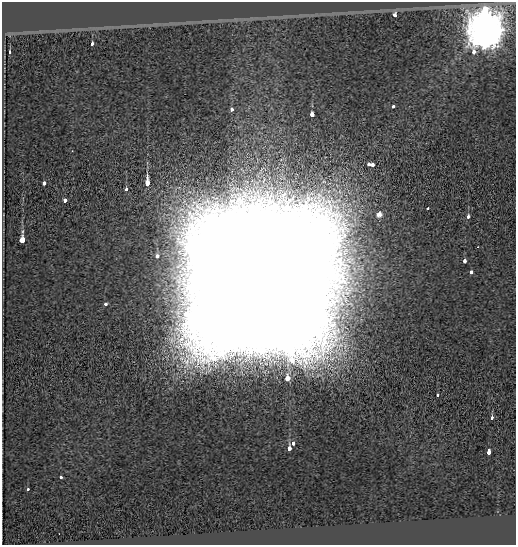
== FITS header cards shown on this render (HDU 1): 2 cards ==
NAXIS1  =                  514
NAXIS2  =                  543

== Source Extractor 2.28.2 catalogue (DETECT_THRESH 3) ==
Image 514 x 543 px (HDU 1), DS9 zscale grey, 1 PNG px = 1 image px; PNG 518 x 547 px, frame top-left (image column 1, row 543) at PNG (2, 2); no overlay
Background -0.248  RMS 0.11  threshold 0.326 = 3 sigma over >= 5 px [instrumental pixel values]
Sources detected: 32; all 32 listed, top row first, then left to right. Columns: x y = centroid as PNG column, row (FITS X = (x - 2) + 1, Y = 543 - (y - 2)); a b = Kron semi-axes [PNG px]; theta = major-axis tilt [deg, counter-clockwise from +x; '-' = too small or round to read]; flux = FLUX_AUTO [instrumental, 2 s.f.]
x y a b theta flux
395 15 4 3 - 6.9e+01
485 31 11 10 - 2.6e+04
92 44 4 3 - 1.2e+02
10 52 4 2 - 3.0e+01
474 52 3 3 - 1.8e+02
393 106 3 3 - 5.1e+01
231 109 3 3 - 6.3e+01
312 115 4 3 - 1.6e+02
368 164 3 3 - 1.3e+02
372 164 4 3 - 1.2e+02
147 182 5 3 - 1.0e+03
44 183 4 3 - 9.5e+01
126 189 3 3 - 8.7e+01
65 200 4 3 - 1.2e+02
428 208 3 2 - 3.2e+01
379 214 5 5 - 5.0e+01
468 217 3 3 - 6.2e+01
22 240 5 4 - 7.4e+02
478 247 3 2 - 3.8e+00
157 256 4 3 - 1.1e+02
465 261 4 3 - 1.4e+02
471 272 4 3 - 6.3e+01
258 286 60 58 52 1.2e+06
105 304 3 3 - 5.9e+01
287 378 4 3 - 5.2e+02
437 395 3 3 - 4.4e+01
492 417 3 3 - 1.2e+02
293 443 4 3 - 7.6e+01
289 448 3 3 - 7.9e+02
489 451 5 3 - 1.6e+02
60 477 3 3 - 4.9e+01
27 489 3 3 - 2.7e+01